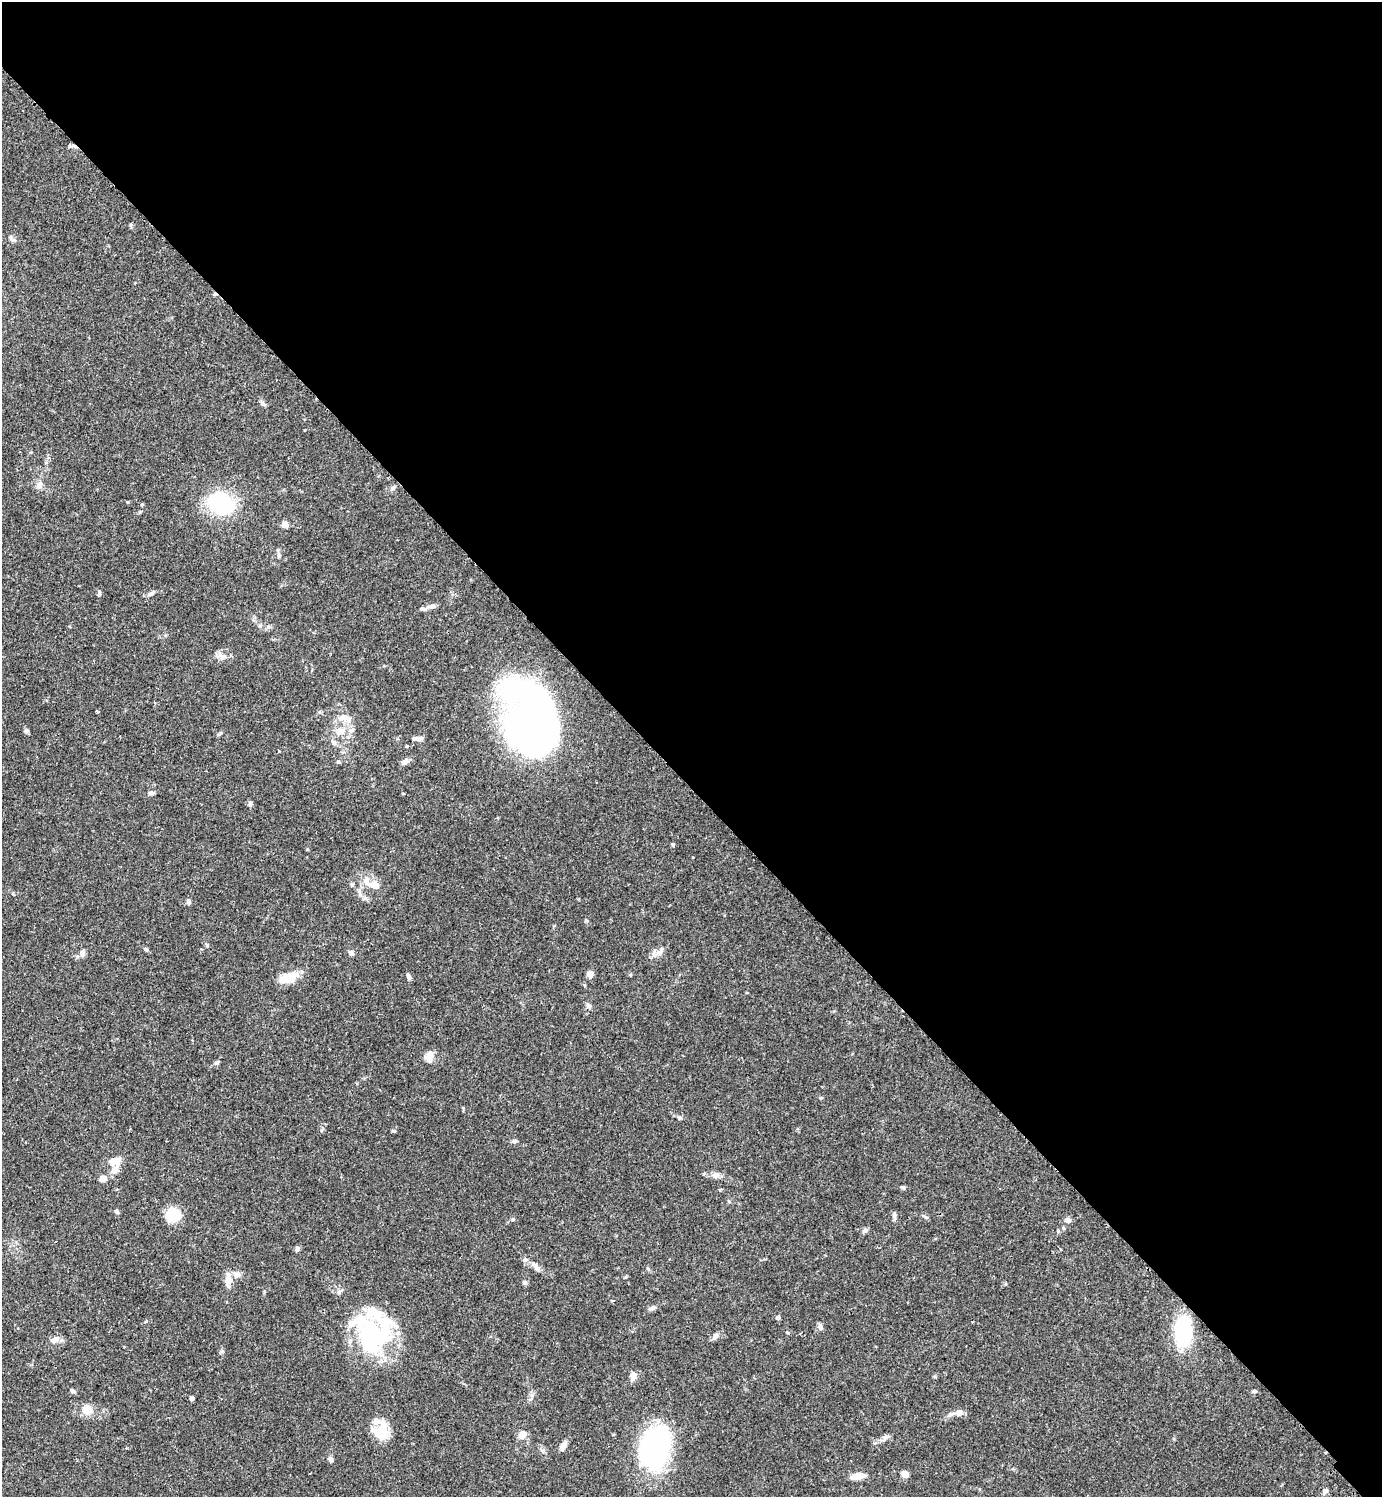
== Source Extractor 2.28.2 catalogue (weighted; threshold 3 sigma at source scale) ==
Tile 8 of 4 x 4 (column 4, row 2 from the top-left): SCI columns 4487-5866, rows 3034-4528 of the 6070 x 6069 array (HDU 1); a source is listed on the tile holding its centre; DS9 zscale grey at full resolution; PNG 1384 x 1499 px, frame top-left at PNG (2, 2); no overlay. Shown black and unused: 53% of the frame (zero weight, under 2 of 3 exposures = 3% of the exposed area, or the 3 px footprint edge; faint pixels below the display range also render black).
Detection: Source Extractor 2.28.2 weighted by HDU 2 'WHT'; one run over the whole footprint, this tile lists its part. Background 0.091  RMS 0.0057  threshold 0.0255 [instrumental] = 3 sigma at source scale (4.5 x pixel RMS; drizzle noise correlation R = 1.50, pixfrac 1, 0.05/0.05 arcsec/px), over >= 5 px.
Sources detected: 87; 2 inside a brighter object's white glare — not listed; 4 inside a brighter listed object's ellipse — not listed separately; the other 81 listed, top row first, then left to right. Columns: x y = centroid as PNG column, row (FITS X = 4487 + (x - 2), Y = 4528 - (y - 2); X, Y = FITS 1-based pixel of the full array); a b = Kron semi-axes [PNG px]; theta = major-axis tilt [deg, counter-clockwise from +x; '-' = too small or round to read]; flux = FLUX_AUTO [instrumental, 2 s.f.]
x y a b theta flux
131 225 6 4 -72 0.73
12 239 10 5 -35 1.5
262 403 7 4 -70 1.1
40 485 11 8 68 2.7
393 488 8 5 48 1.2
128 502 4 4 - 0.5
221 503 27 22 -38 43
285 524 9 7 42 2.5
279 555 8 5 88 1.5
99 593 8 4 82 0.99
150 594 12 5 25 1.7
432 606 10 7 26 2
423 609 8 5 -4 1.3
223 656 9 4 -8 1.9
344 717 17 10 -7 5.4
532 720 62 43 -80 360
26 731 7 5 13 0.97
340 731 11 9 27 5.3
418 738 11 5 0 2.8
405 761 12 6 25 2.1
338 762 6 3 18 0.65
151 793 7 5 1 1.4
250 804 7 5 83 1.4
673 845 5 4 - 0.74
373 884 24 10 -32 7.7
352 885 5 5 - 0.8
360 893 11 3 -75 1.4
189 902 7 5 -89 1.3
207 945 5 4 - 0.86
146 949 5 4 - 0.88
201 949 4 2 - 0.41
660 951 15 6 61 2.9
351 953 5 4 - 3.3
82 954 9 6 -84 2
590 974 7 6 - 3.2
408 976 8 4 -71 1.6
285 980 18 11 -2 7.6
588 1006 9 5 -45 1.4
429 1057 14 10 80 4.3
217 1063 7 5 20 0.96
679 1118 5 5 - 0.88
514 1141 7 5 19 1.2
114 1161 16 10 6 5.7
716 1175 12 7 3 2.6
103 1178 9 8 - 2.9
903 1187 5 5 - 0.95
720 1190 4 3 - 0.85
116 1211 6 5 - 1
173 1215 14 12 32 19
894 1215 10 5 -89 1.5
513 1219 5 5 - 0.78
1068 1220 7 6 - 2.2
865 1230 7 6 - 1.3
297 1249 6 5 - 1.4
525 1260 7 5 45 1.3
536 1267 14 6 -53 3.1
236 1275 11 9 9 3
228 1281 20 7 -89 5.3
525 1283 6 6 - 1.2
652 1308 10 5 25 1.6
778 1318 6 5 - 1.1
820 1327 8 7 - 1.8
1183 1331 26 13 87 50
370 1334 51 32 -85 59
715 1336 9 6 58 2
54 1340 11 8 31 3.3
633 1376 9 7 81 3.7
72 1391 6 5 - 1.3
1254 1391 6 5 - 0.86
192 1398 4 4 - 2.7
86 1410 12 11 - 6.2
959 1413 11 7 21 3.6
381 1432 21 17 71 15
522 1435 7 7 - 5.8
885 1437 9 6 40 1.9
563 1445 12 7 58 2.6
655 1446 40 27 76 100
330 1459 7 6 - 1.5
905 1474 5 4 - 12
858 1476 14 7 8 6.5
1326 1491 7 5 47 1.8
Unlisted compact peaks at least as high as the median listed source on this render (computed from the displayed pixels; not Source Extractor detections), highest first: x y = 394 1131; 586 920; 142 504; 222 1351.